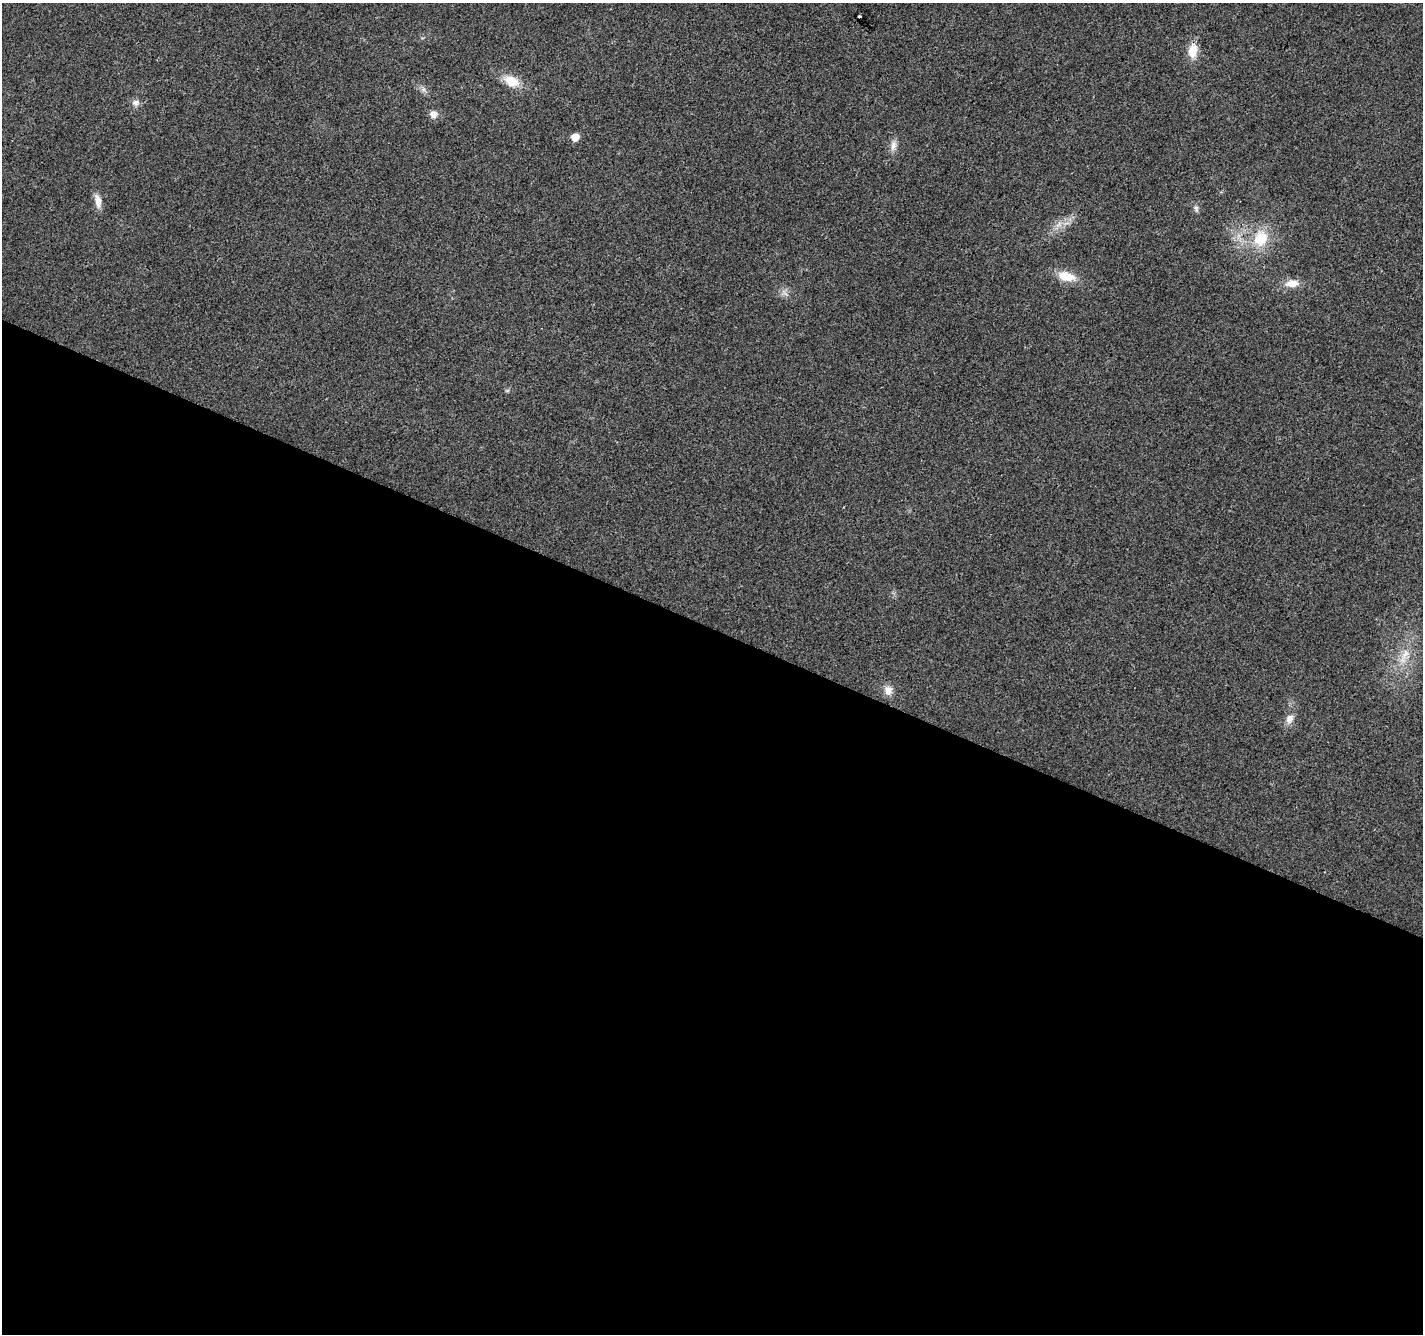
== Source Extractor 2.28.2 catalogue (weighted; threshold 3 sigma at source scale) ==
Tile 14 of 4 x 4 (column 2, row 4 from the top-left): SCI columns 1428-2848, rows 271-1602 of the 5690 x 5802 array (HDU 1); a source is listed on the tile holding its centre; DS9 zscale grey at full resolution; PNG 1425 x 1336 px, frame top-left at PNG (2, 3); no overlay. Shown black and unused: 53% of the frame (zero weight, under 2 of 3 exposures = <1% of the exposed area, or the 3 px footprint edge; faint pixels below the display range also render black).
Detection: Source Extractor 2.28.2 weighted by HDU 2 'WHT'; one run over the whole footprint, this tile lists its part. Background 0.0552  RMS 0.0089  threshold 0.04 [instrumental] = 3 sigma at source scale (4.5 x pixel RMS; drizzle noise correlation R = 1.50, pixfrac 1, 0.0396/0.0396 arcsec/px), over >= 5 px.
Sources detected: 17; all 17 listed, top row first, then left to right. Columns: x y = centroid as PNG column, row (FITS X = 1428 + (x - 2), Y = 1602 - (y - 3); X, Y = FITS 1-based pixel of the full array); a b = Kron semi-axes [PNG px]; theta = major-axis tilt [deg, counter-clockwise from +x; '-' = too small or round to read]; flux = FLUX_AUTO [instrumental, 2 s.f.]
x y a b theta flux
859 16 3 2 - 0.89
1193 50 15 10 80 15
511 81 18 11 -26 17
136 103 10 8 -2 3.9
433 114 9 9 - 5.8
575 137 5 5 - 14
893 145 15 7 78 5.5
98 201 18 7 -79 7.5
1196 209 10 5 -78 2.5
1059 224 10 5 36 4.3
1261 238 21 16 68 27
1066 276 22 11 -14 16
1292 283 16 9 3 11
785 293 9 3 -45 2.2
1404 656 30 9 65 15
888 690 12 10 -67 7.2
1290 719 12 9 64 6.2